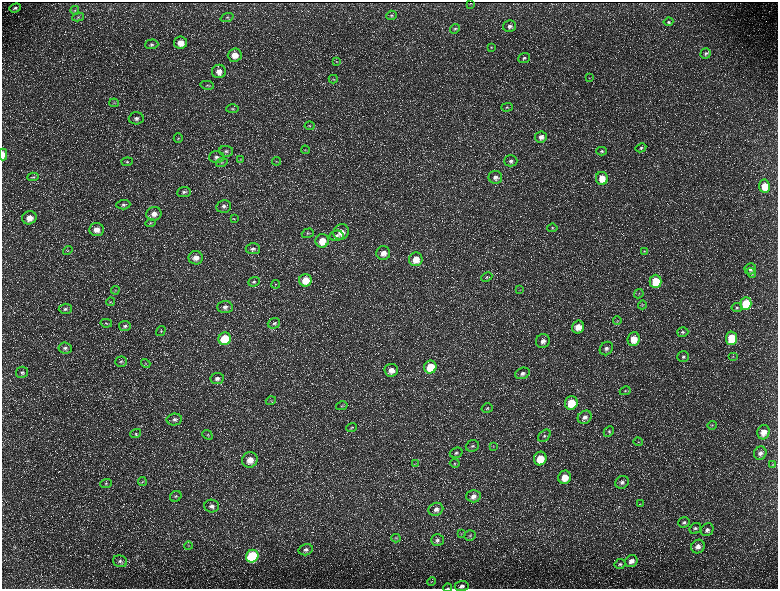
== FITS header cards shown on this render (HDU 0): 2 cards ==
NAXIS1  =                 1552 / length of data axis 1
NAXIS2  =                 1173 / length of data axis 2

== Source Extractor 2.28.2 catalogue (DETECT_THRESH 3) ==
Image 1552 x 1173 px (HDU 0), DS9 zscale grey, zoomed out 1/2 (1 PNG px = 2 x 2 image px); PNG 780 x 591 px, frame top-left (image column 1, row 1173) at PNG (2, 2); each listed source drawn as its Kron ellipse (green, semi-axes under 4 px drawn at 4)
Background 230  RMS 11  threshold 32.3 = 3 sigma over >= 5 px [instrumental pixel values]
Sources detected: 184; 35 cannot appear on this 1/2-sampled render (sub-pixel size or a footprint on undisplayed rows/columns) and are neither listed nor drawn; the other 149 listed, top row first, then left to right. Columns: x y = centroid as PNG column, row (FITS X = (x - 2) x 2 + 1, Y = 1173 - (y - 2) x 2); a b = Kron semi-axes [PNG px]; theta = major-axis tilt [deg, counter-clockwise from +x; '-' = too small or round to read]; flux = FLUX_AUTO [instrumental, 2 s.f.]
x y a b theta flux
471 3 2 1 - 870
15 8 6 4 21 4700
75 10 4 3 - 2200
391 15 5 4 - 3400
78 17 6 3 11 2500
227 17 7 4 21 3500
668 22 5 4 - 3000
509 26 6 5 - 7400
455 29 5 4 - 3300
180 43 6 6 - 24000
152 44 6 5 - 5200
491 47 4 3 - 1900
706 53 5 5 - 4700
235 55 7 6 - 24000
524 58 6 5 - 4600
337 61 4 3 - 2000
219 71 7 6 - 17000
589 78 2 2 - 970
333 79 4 3 - 2000
207 85 7 3 -12 2900
114 103 5 2 - 1600
507 107 6 4 1 3600
232 109 6 3 2 3400
136 118 7 6 - 8000
310 126 5 3 - 2600
541 137 6 5 - 11000
178 138 5 4 - 3200
641 148 5 4 - 3800
305 150 4 3 - 2300
226 151 7 5 -8 6400
601 151 5 4 - 3200
3 155 6 3 -89 16000
216 157 7 6 - 8100
240 159 3 2 - 1400
277 161 4 2 - 1900
511 161 6 5 - 6700
127 162 5 3 - 2600
222 163 6 4 16 3800
33 177 6 3 5 3200
495 177 7 6 - 10000
602 178 6 6 - 33000
764 186 6 5 - 36000
184 192 7 5 6 6300
123 205 7 5 4 5200
224 206 7 6 - 8900
154 214 7 7 - 15000
29 218 7 6 - 22000
234 219 4 2 - 1400
150 223 5 3 - 2600
552 228 5 4 - 3000
97 229 7 6 - 20000
341 232 8 7 - 23000
308 233 6 4 17 4000
336 236 7 5 10 6000
322 241 7 6 - 33000
253 249 7 5 -4 7200
68 251 5 2 - 1400
644 251 4 3 - 2000
383 253 7 7 - 17000
196 258 7 6 - 16000
416 259 7 6 - 30000
750 269 6 5 - 7900
752 273 5 4 - 3400
487 277 6 4 25 3200
305 280 6 6 - 41000
656 281 6 6 - 66000
254 282 6 4 23 4100
276 284 4 2 - 1500
115 290 4 4 - 2400
520 290 3 2 - 1500
639 294 5 3 - 2200
110 302 4 4 - 2500
746 304 6 5 - 87000
642 305 4 3 - 2100
225 307 8 6 2 8800
737 308 5 4 - 3900
65 309 7 5 3 5700
617 321 4 3 - 2300
106 323 6 3 -11 3000
274 323 6 5 - 5100
125 326 6 5 - 5400
578 327 6 6 - 24000
161 331 5 4 - 3500
683 332 5 5 - 4200
731 338 7 5 85 74000
225 339 6 6 - 90000
634 339 7 6 - 32000
543 341 7 6 - 12000
65 348 7 5 -6 6700
606 348 7 6 - 8400
733 356 5 3 - 2100
683 357 6 5 - 5400
121 362 6 5 - 4700
146 364 5 2 - 1900
430 367 6 6 - 62000
391 370 7 6 - 16000
22 372 6 5 - 5600
522 373 7 5 23 8600
217 379 7 5 9 9100
625 391 5 4 - 3200
271 401 5 2 - 2000
571 403 7 6 - 53000
342 406 6 3 15 2800
487 408 6 4 14 4000
585 417 7 6 - 12000
174 419 8 6 8 8200
712 425 4 4 - 2900
351 428 6 3 20 2400
609 431 6 4 46 3900
763 432 7 6 - 23000
136 433 5 4 - 3300
207 435 5 4 - 3000
544 436 7 5 40 5300
638 442 5 2 - 1700
472 446 7 5 21 6200
493 446 3 2 - 1400
456 453 6 5 - 5300
760 453 7 6 - 9500
540 458 7 6 - 53000
250 460 8 7 - 26000
455 463 5 4 - 3100
415 464 3 3 - 1700
772 465 3 2 - 1400
565 477 7 6 - 33000
142 482 4 3 - 2500
622 482 7 6 - 8500
106 483 6 4 22 3500
176 496 6 5 - 4600
473 496 7 6 - 14000
640 504 3 2 - 1200
212 506 7 6 - 9700
436 509 7 6 - 12000
684 522 6 5 - 4600
695 528 6 5 - 5300
707 530 7 6 - 8300
461 534 3 3 - 1400
470 536 6 5 - 4300
396 538 5 3 - 2400
437 540 6 5 - 6400
188 546 4 3 - 2100
698 546 7 6 - 12000
306 550 7 5 17 7400
252 556 6 6 - 160000
120 561 7 5 -18 6200
631 561 6 5 - 13000
620 564 6 5 - 4100
432 581 4 2 - 1400
462 586 7 5 4 7600
448 588 4 2 - 1300
At the frame edge (FLAGS 8, measured only in part): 2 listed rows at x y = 3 155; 448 588
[35 sub-pixel or undisplayed-footprint detections neither listed nor drawn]